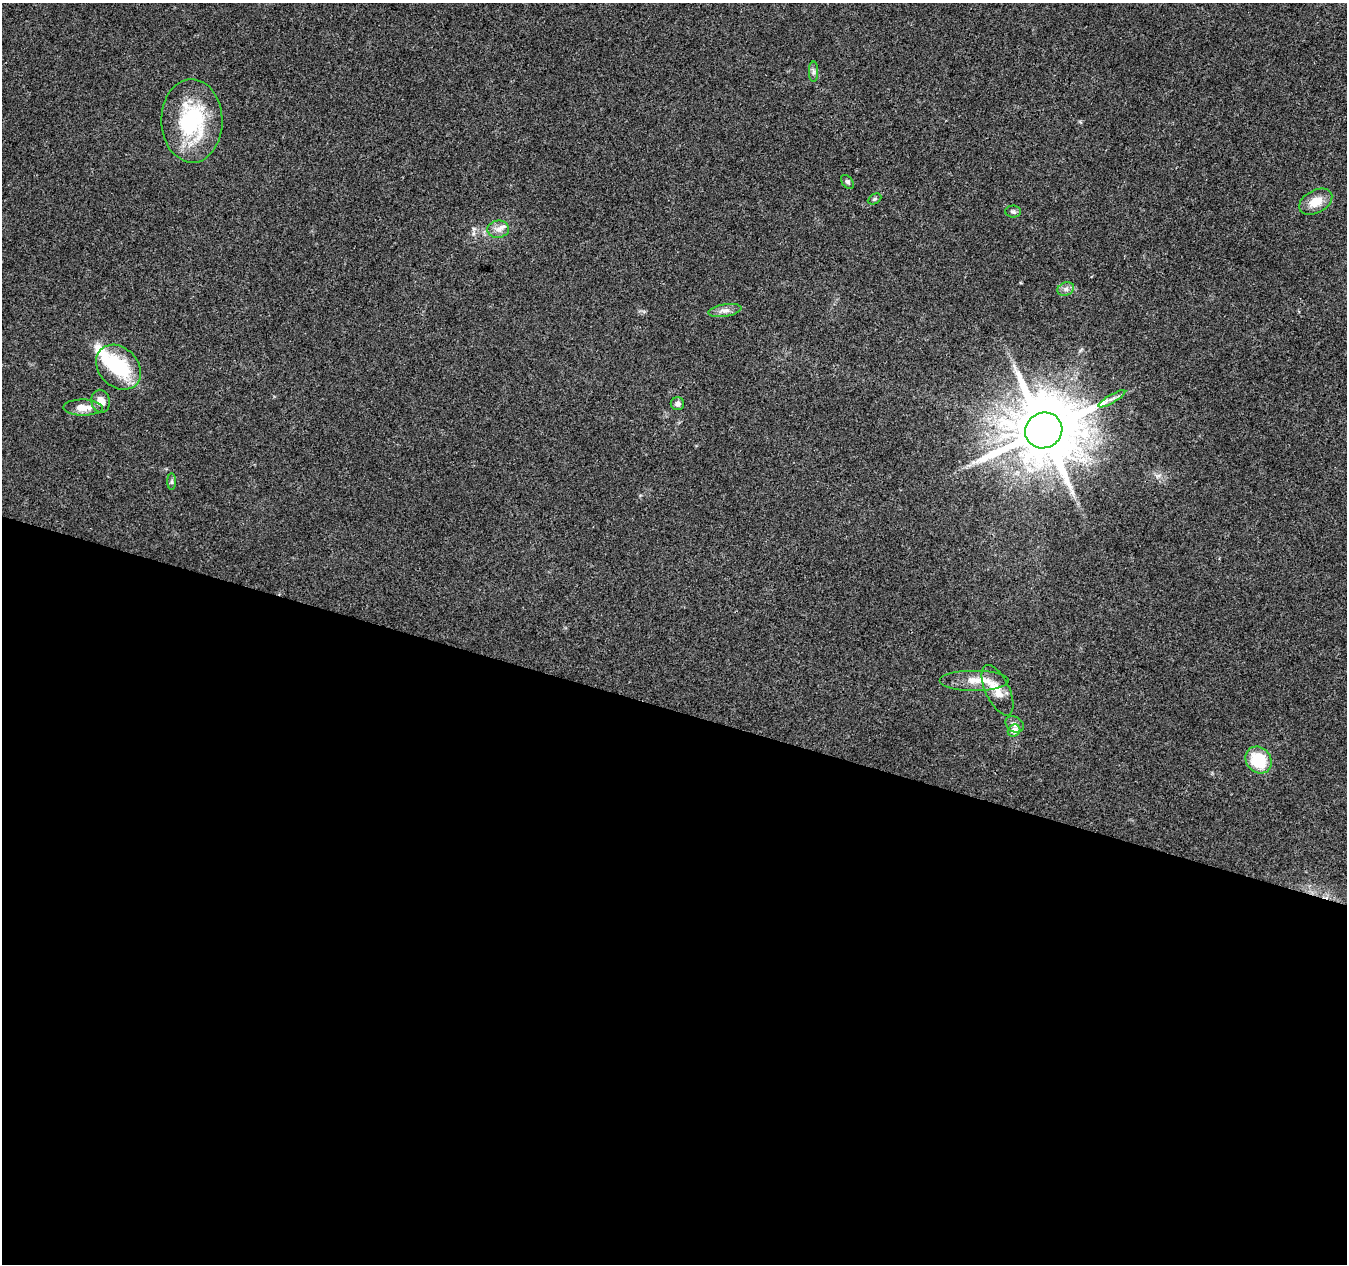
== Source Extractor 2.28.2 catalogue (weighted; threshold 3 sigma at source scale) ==
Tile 14 of 4 x 4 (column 2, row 4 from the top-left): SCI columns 1352-2696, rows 279-1540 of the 5386 x 5539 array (HDU 1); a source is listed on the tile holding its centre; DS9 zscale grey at full resolution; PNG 1349 x 1266 px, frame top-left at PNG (2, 3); each listed source drawn as its Kron ellipse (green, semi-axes under 4 px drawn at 4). Shown black and unused: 44% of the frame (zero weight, under 3 of 4 exposures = <1% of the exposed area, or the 3 px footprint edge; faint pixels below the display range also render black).
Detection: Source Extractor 2.28.2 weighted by HDU 2 'WHT'; one run over the whole footprint, this tile lists its part. Background 0.0487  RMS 0.0044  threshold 0.0198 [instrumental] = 3 sigma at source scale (4.5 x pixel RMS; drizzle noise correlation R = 1.50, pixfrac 1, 0.0396/0.0396 arcsec/px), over >= 5 px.
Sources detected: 25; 2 inside a brighter object's white glare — neither listed nor drawn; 2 inside a brighter listed object's ellipse — not listed separately; the other 21 listed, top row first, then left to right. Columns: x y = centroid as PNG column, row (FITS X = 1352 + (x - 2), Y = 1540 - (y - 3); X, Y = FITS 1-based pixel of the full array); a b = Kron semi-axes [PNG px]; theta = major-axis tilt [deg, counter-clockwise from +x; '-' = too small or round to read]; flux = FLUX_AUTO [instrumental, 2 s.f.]
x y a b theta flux
813 72 10 4 90 1.3
192 121 42 30 -89 40
847 182 8 5 -52 0.99
875 199 7 5 27 0.78
1316 202 18 11 29 7.2
1013 212 8 6 -2 1.1
498 229 11 8 6 2.7
1066 289 8 6 21 1.6
725 310 17 6 9 2.5
118 367 25 19 -45 27
1112 399 15 4 30 1.9
101 401 11 9 -79 3.9
677 404 6 6 - 1.6
83 407 20 8 -1 4.8
1044 430 19 17 29 4200
172 482 8 4 90 0.82
975 680 35 10 0 7.2
997 690 27 12 -65 6.8
1015 724 10 7 -35 1.9
1014 731 6 5 - 3.3
1258 760 14 12 -52 19
Overlapping masked pixels (flux is a lower limit): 1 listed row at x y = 1044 430